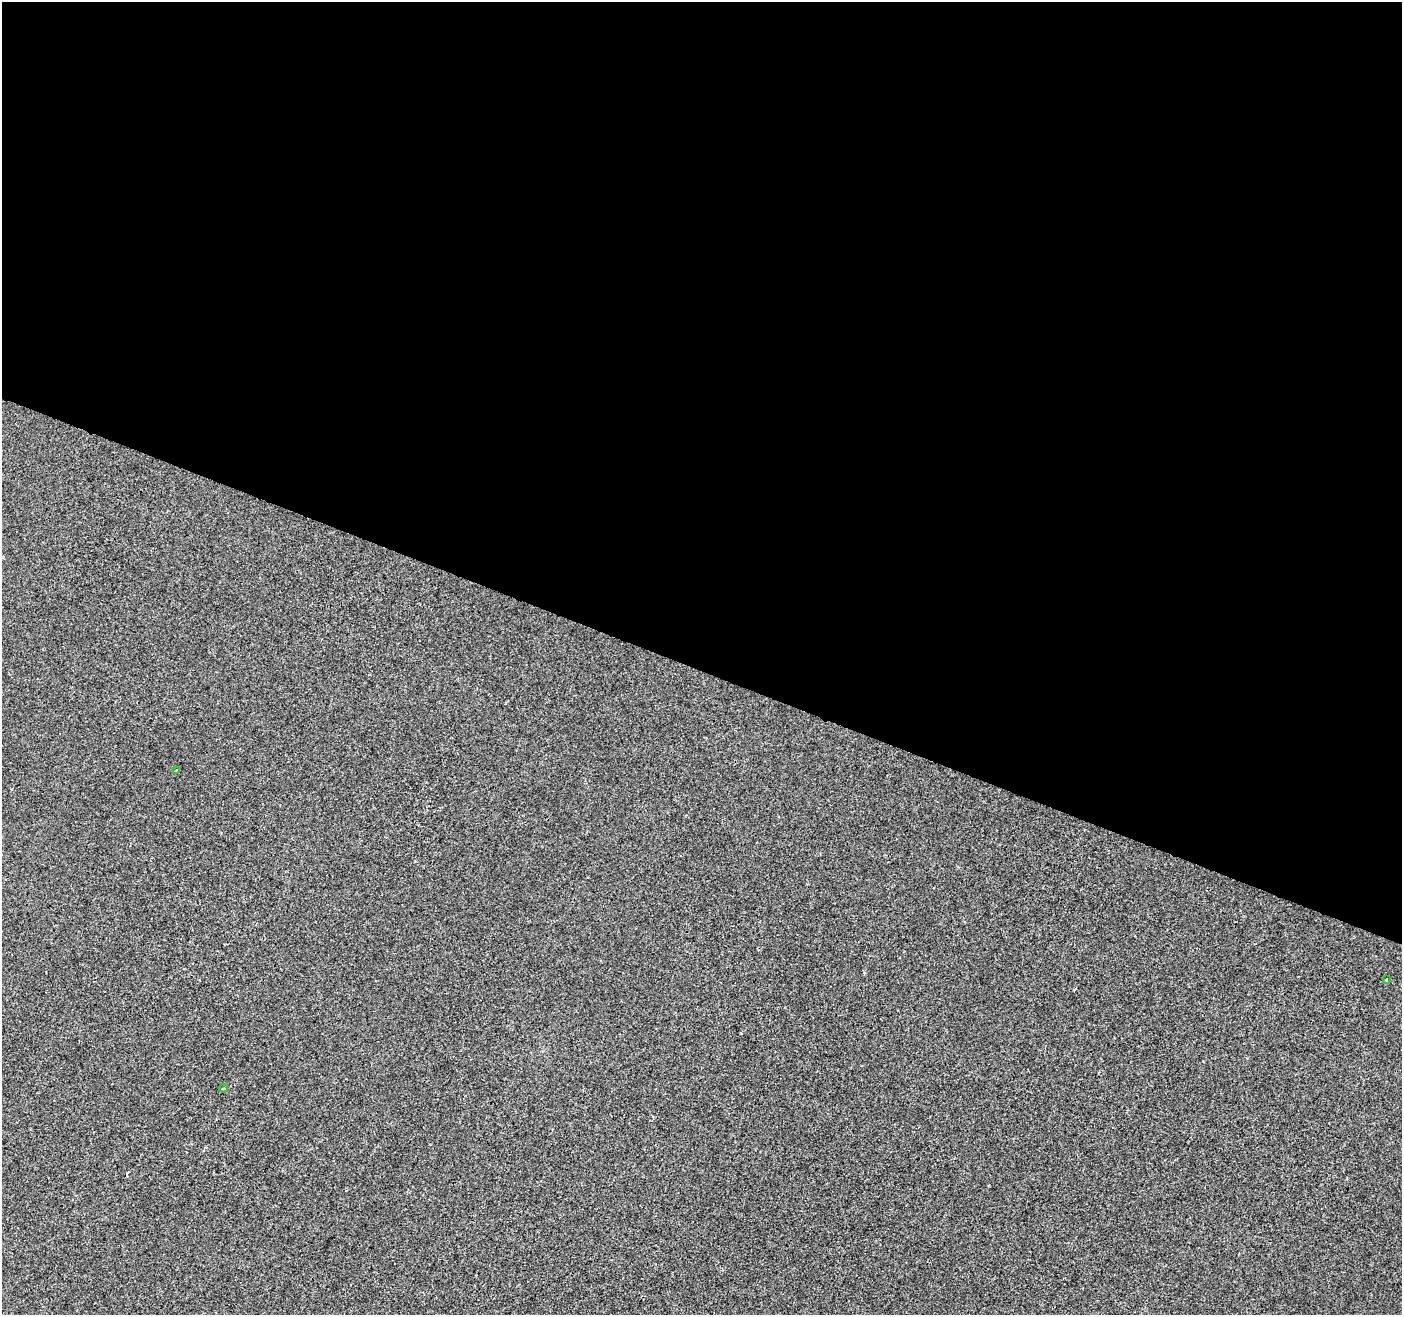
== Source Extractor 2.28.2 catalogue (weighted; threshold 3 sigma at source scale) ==
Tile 3 of 4 x 4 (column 3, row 1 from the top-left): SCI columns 2801-4200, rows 4148-5460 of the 5607 x 5732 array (HDU 1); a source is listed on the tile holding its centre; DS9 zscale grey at full resolution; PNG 1404 x 1317 px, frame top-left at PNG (2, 2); each listed source drawn as its Kron ellipse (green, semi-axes under 4 px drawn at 4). Shown black and unused: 51% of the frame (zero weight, under 2 of 3 exposures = <1% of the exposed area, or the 3 px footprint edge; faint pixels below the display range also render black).
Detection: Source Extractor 2.28.2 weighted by HDU 2 'WHT'; one run over the whole footprint, this tile lists its part. Background 1.08e-04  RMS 0.0042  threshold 0.0188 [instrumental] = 3 sigma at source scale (4.5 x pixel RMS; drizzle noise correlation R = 1.50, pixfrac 1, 0.0396/0.0396 arcsec/px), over >= 5 px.
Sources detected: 3; all 3 listed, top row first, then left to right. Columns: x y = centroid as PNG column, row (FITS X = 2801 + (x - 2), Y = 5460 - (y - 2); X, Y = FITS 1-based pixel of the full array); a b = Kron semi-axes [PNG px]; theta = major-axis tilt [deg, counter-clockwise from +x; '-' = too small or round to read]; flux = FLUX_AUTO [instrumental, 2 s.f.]
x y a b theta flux
177 770 3 2 - 0.31
1386 980 3 3 - 0.86
223 1088 4 3 - 0.7